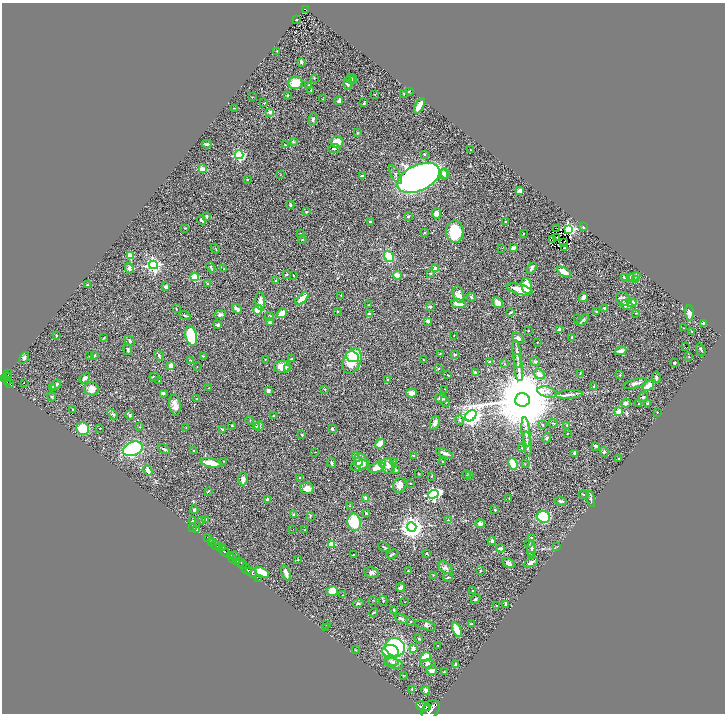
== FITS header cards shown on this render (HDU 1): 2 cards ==
NAXIS1  =                 1445
NAXIS2  =                 1423

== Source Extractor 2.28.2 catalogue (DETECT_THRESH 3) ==
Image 1445 x 1423 px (HDU 1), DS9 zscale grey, zoomed out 1/2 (1 PNG px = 2 x 2 image px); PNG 727 x 716 px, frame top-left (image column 1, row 1422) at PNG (2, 3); each listed source drawn as its Kron ellipse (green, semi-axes under 4 px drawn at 4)
Background 0.564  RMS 0.03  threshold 0.0888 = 3 sigma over >= 5 px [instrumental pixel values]
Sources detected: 418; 47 cannot appear on this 1/2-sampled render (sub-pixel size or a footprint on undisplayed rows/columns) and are neither listed nor drawn; the other 371 listed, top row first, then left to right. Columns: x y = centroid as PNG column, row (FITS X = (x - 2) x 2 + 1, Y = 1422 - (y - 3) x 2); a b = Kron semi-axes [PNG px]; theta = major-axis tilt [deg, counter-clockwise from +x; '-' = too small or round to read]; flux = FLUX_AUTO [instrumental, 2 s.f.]
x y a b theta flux
305 9 4 3 - 69
296 19 2 1 - 2.9
277 51 2 2 - 2.2
301 62 3 3 - 16
314 78 3 2 - 2.3
351 79 4 3 - 8.1
353 80 5 3 - 6.5
295 83 7 6 - 99
348 84 6 4 88 16
309 85 3 2 - 8.4
311 90 4 2 - 6.5
409 91 3 2 - 2.8
375 94 3 2 - 2.1
404 94 3 2 - 3.3
287 95 3 2 - 5.3
252 97 2 2 - 2.6
322 99 3 2 - 2.5
339 101 4 2 - 18
264 103 3 2 - 2.7
364 103 4 3 - 6.4
419 106 8 3 62 85
234 108 4 2 - 3.3
270 112 2 2 - 59
313 119 6 4 77 9.6
357 133 3 3 - 4.2
293 142 4 3 - 6.1
337 142 6 5 - 51
207 144 5 3 - 14
285 145 3 2 - 5.8
334 149 6 3 7 9.8
470 150 3 2 - 5.1
424 154 4 3 - 4
239 155 4 3 - 580
202 169 4 3 - 42
445 173 5 4 - 30
443 174 5 3 - 18
280 175 3 2 - 2
395 175 10 3 -61 11
362 176 3 2 - 6.3
418 178 23 13 25 3300
247 179 2 2 - 3.6
520 190 4 3 - 14
290 205 4 2 - 7.5
306 212 3 2 - 5.1
437 213 5 4 - 30
207 216 4 3 - 6.8
408 216 3 2 - 11
201 220 5 3 - 12
506 221 3 2 - 6.5
370 222 3 2 - 6.3
583 226 2 1 - 30
185 228 3 2 - 3.9
557 228 2 2 - 5.6
568 229 4 3 - 1200
425 232 3 2 - 4.6
455 232 11 8 -85 210
300 233 2 2 - 3
524 233 2 2 - 3.8
556 237 2 1 - 2.5
552 239 2 1 - 0.005
302 240 4 3 - 4.8
564 242 3 2 - 4.3
215 248 5 2 - 3.3
502 248 2 1 - 1.5
513 248 3 3 - 31
565 248 3 1 - 1.7
130 256 3 2 - 120
389 257 6 4 -56 170
153 265 4 4 - 1400
211 267 5 3 - 5.2
129 268 5 4 - 17
436 268 2 2 - 86
532 268 6 3 58 14
224 269 3 2 - 4.5
564 272 8 3 -30 67
430 273 3 2 - 4.7
287 274 3 2 - 4.4
293 275 2 2 - 4.5
397 275 4 3 - 38
195 277 4 3 - 150
635 277 6 4 31 25
624 278 4 3 - 5.1
630 278 4 4 - 36
636 280 3 3 - 4.8
276 281 3 2 - 4.3
207 284 2 2 - 5.6
87 285 3 2 - 3.1
527 286 8 5 -78 85
166 287 3 3 - 14
520 289 13 5 -15 110
341 295 2 1 - 1.5
458 295 8 5 -70 42
471 297 4 3 - 7.4
583 297 4 3 - 28
302 298 8 3 42 50
623 299 7 6 - 23
260 301 8 4 -85 33
498 303 6 4 -41 31
632 303 4 3 - 86
459 304 7 4 -10 57
369 305 3 2 - 4.7
626 305 6 5 - 24
430 307 3 3 - 10
176 308 3 1 - 2.6
605 308 4 3 - 9.2
237 309 5 3 - 16
258 310 5 4 - 110
337 311 2 2 - 2.5
511 312 4 3 - 5.8
596 312 3 3 - 4.9
282 313 5 4 - 66
636 313 2 2 - 3.1
689 313 7 4 -88 27
369 314 3 3 - 5.2
220 315 6 4 9 17
185 316 5 2 - 7.2
269 316 4 4 - 8.7
577 319 3 2 - 2.3
583 320 7 3 39 15
428 321 4 3 - 10
270 322 3 3 - 14
703 323 4 2 - 6
218 325 4 2 - 17
683 328 2 2 - 2
528 330 3 2 - 2.2
560 330 3 2 - 17
692 331 3 2 - 6.3
454 335 2 2 - 3.2
56 336 3 2 - 5.4
191 336 10 5 -76 280
104 338 3 2 - 4.1
518 338 6 5 - 19
572 338 4 2 - 11
130 341 6 3 -42 7.3
537 342 2 1 - 2
686 347 2 1 - 18
128 349 6 2 -81 11
701 350 7 2 -71 6.8
621 351 6 2 9 25
440 353 4 2 - 3
517 354 14 3 -82 19
94 355 4 2 - 7.7
159 355 5 3 - 8.2
455 355 3 2 - 3.8
89 356 2 2 - 2.2
203 356 4 2 - 4.7
352 357 6 5 - 80
689 357 3 2 - 2.2
24 358 6 4 54 9.7
265 359 2 2 - 2.3
291 359 3 2 - 5.8
191 360 3 2 - 2.4
423 360 3 2 - 5
352 361 13 8 65 220
535 361 5 3 - 7.5
490 362 3 3 - 14
674 363 3 2 - 6.6
505 364 2 2 - 2.3
171 366 3 3 - 48
197 367 2 1 - 1.5
282 367 8 6 3 73
518 367 14 3 -84 30
288 369 2 2 - 38
438 369 4 3 - 5.1
475 372 3 3 - 8
7 373 3 2 - 34
539 374 6 4 -37 31
580 374 4 2 - 2.9
448 375 2 1 - 3.7
620 375 3 2 - 2.9
7 377 4 3 - 390
154 377 5 2 - 7.5
656 377 6 4 -84 10
85 378 6 3 40 19
4 379 2 2 - 210
387 380 4 2 - 3.5
7 381 4 2 - 120
159 381 3 2 - 1.9
24 383 2 1 - 15
635 383 12 3 15 28
9 384 3 2 - 140
56 385 6 3 41 12
648 386 6 3 41 85
53 387 4 3 - 7
594 387 3 3 - 7.7
209 388 3 2 - 2.3
92 389 7 6 - 54
325 389 3 2 - 2.9
445 389 2 1 - 2.5
268 391 4 3 - 19
547 392 10 5 -14 25
163 393 4 3 - 10
412 393 5 4 - 30
569 394 13 4 4 23
52 397 5 3 - 6.9
643 397 5 4 - 8.6
196 399 3 2 - 3.1
441 399 6 4 -15 14
522 400 7 7 - 83000
445 402 5 3 - 6.2
626 403 5 4 - 16
639 403 2 2 - 3.2
647 404 4 3 - 5
175 405 10 5 -81 39
73 410 2 2 - 5.1
619 411 4 3 - 45
657 412 2 2 - 6.3
113 414 6 3 -40 9.2
130 415 4 3 - 11
274 415 3 3 - 6.7
471 416 6 5 - 3500
250 420 4 2 - 3.5
460 420 4 3 - 7.3
435 423 7 4 71 22
553 423 5 2 - 4.5
232 425 3 3 - 4
542 425 3 2 - 3.9
567 425 3 2 - 2.6
259 426 5 4 - 11
140 427 3 2 - 2.3
186 427 2 2 - 1.8
256 427 4 3 - 4.8
100 428 2 2 - 2.2
83 429 6 6 - 150
332 429 3 3 - 11
223 430 4 3 - 4.6
526 432 15 4 -84 38
567 433 2 2 - 2.7
302 435 2 2 - 4.5
547 438 5 4 - 8
380 444 5 3 - 86
527 444 13 3 -84 19
596 446 3 2 - 15
522 447 4 2 - 3.5
133 449 10 7 22 590
164 449 6 3 -32 11
193 451 3 2 - 2.8
315 452 3 2 - 2.3
604 452 5 4 - 11
444 453 9 3 -22 16
575 453 3 2 - 15
356 456 3 3 - 37
414 456 2 2 - 18
619 459 3 2 - 4.5
224 461 3 2 - 4.2
361 461 8 6 -59 51
394 461 3 2 - 2.9
443 461 2 2 - 4.6
358 462 4 4 - 21
211 463 10 4 -11 88
332 463 5 3 - 8.2
383 463 3 3 - 240
513 464 6 3 -68 210
525 464 3 2 - 3
359 465 9 5 14 19
388 466 8 6 -61 21
377 467 8 4 19 69
395 469 4 3 - 6.8
148 471 5 3 - 26
419 474 3 2 - 2.6
466 475 4 3 - 5.5
469 475 3 2 - 2.3
431 476 2 2 - 3.4
300 478 4 2 - 3.7
243 479 6 4 89 20
410 483 2 1 - 2.2
400 485 7 6 - 34
307 488 7 6 - 40
208 491 3 2 - 5.1
433 494 6 4 24 900
584 494 5 2 - 4.8
267 499 3 3 - 10
366 499 4 3 - 22
509 499 3 2 - 2.3
591 499 8 2 -77 8.6
561 501 6 2 -10 8.8
350 506 2 1 - 1.7
194 510 4 3 - 8.1
495 510 2 2 - 6.5
366 513 4 3 - 5
294 515 2 2 - 45
310 516 4 3 - 4.6
544 517 7 6 - 520
206 519 4 2 - 2.9
448 520 3 2 - 2.5
192 521 4 3 - 8.2
201 521 3 2 - 2.8
354 522 9 6 -78 160
480 524 5 4 - 18
193 527 2 1 - 7.1
412 527 5 4 - 4400
293 529 2 1 - 4.5
305 529 2 2 - 2.5
196 530 4 2 - 25
207 537 2 1 - 3.7
532 537 4 3 - 6.2
211 541 4 3 - 150
492 541 4 3 - 14
529 543 3 2 - 3.3
332 544 3 3 - 190
216 545 5 3 - 680
223 547 2 1 - 70
384 547 6 2 -26 6.7
557 547 3 2 - 1.9
219 548 3 2 - 350
500 548 4 3 - 13
531 549 8 4 90 15
225 551 6 2 -43 1000
426 553 2 2 - 4.3
393 554 6 2 26 5.2
230 555 4 3 - 490
353 555 3 2 - 2.2
531 555 4 3 - 5.6
235 556 5 1 - 67
233 558 4 2 - 190
298 560 2 2 - 2.3
236 561 3 2 - 360
240 562 4 2 - 260
509 563 7 4 -27 17
531 563 8 3 26 21
243 565 4 2 - 200
445 568 8 5 -40 17
246 569 6 2 -35 640
408 571 2 2 - 6.1
480 571 3 2 - 6.9
262 572 7 4 -27 110
371 572 7 5 -15 17
251 573 6 3 -38 880
286 573 8 3 -71 32
434 575 3 2 - 3.1
448 577 4 2 - 5.9
259 579 2 1 - 22
400 588 4 3 - 17
332 591 6 4 17 70
473 591 2 2 - 3.7
343 595 2 1 - 1.8
476 599 5 3 - 7.8
373 600 3 2 - 2
383 601 5 3 - 6.5
404 602 3 2 - 1.9
358 603 5 3 - 7.8
505 604 3 2 - 5.7
497 605 2 1 - 1.6
394 610 3 2 - 5.4
373 612 5 3 - 5.8
401 619 7 3 -24 14
410 622 3 2 - 2.2
471 624 4 2 - 3.8
327 625 3 2 - 2.8
426 625 11 4 -16 12
326 628 3 2 - 3.4
457 630 7 3 -68 98
419 639 4 3 - 6
438 646 2 1 - 1.5
395 647 10 9 - 830
413 649 4 3 - 35
355 650 3 2 - 2.8
391 651 8 6 -15 230
426 657 5 4 - 110
392 661 7 4 -18 19
394 664 9 4 -15 19
428 664 8 4 -6 22
455 664 2 2 - 8.9
432 670 5 5 - 23
444 672 2 2 - 5.4
403 675 3 2 - 3.2
412 689 3 3 - 4.8
426 690 4 3 - 17
423 706 7 4 -21 1900
427 707 3 2 - 630
431 710 11 7 50 3000
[47 sub-pixel or undisplayed-footprint detections neither listed nor drawn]